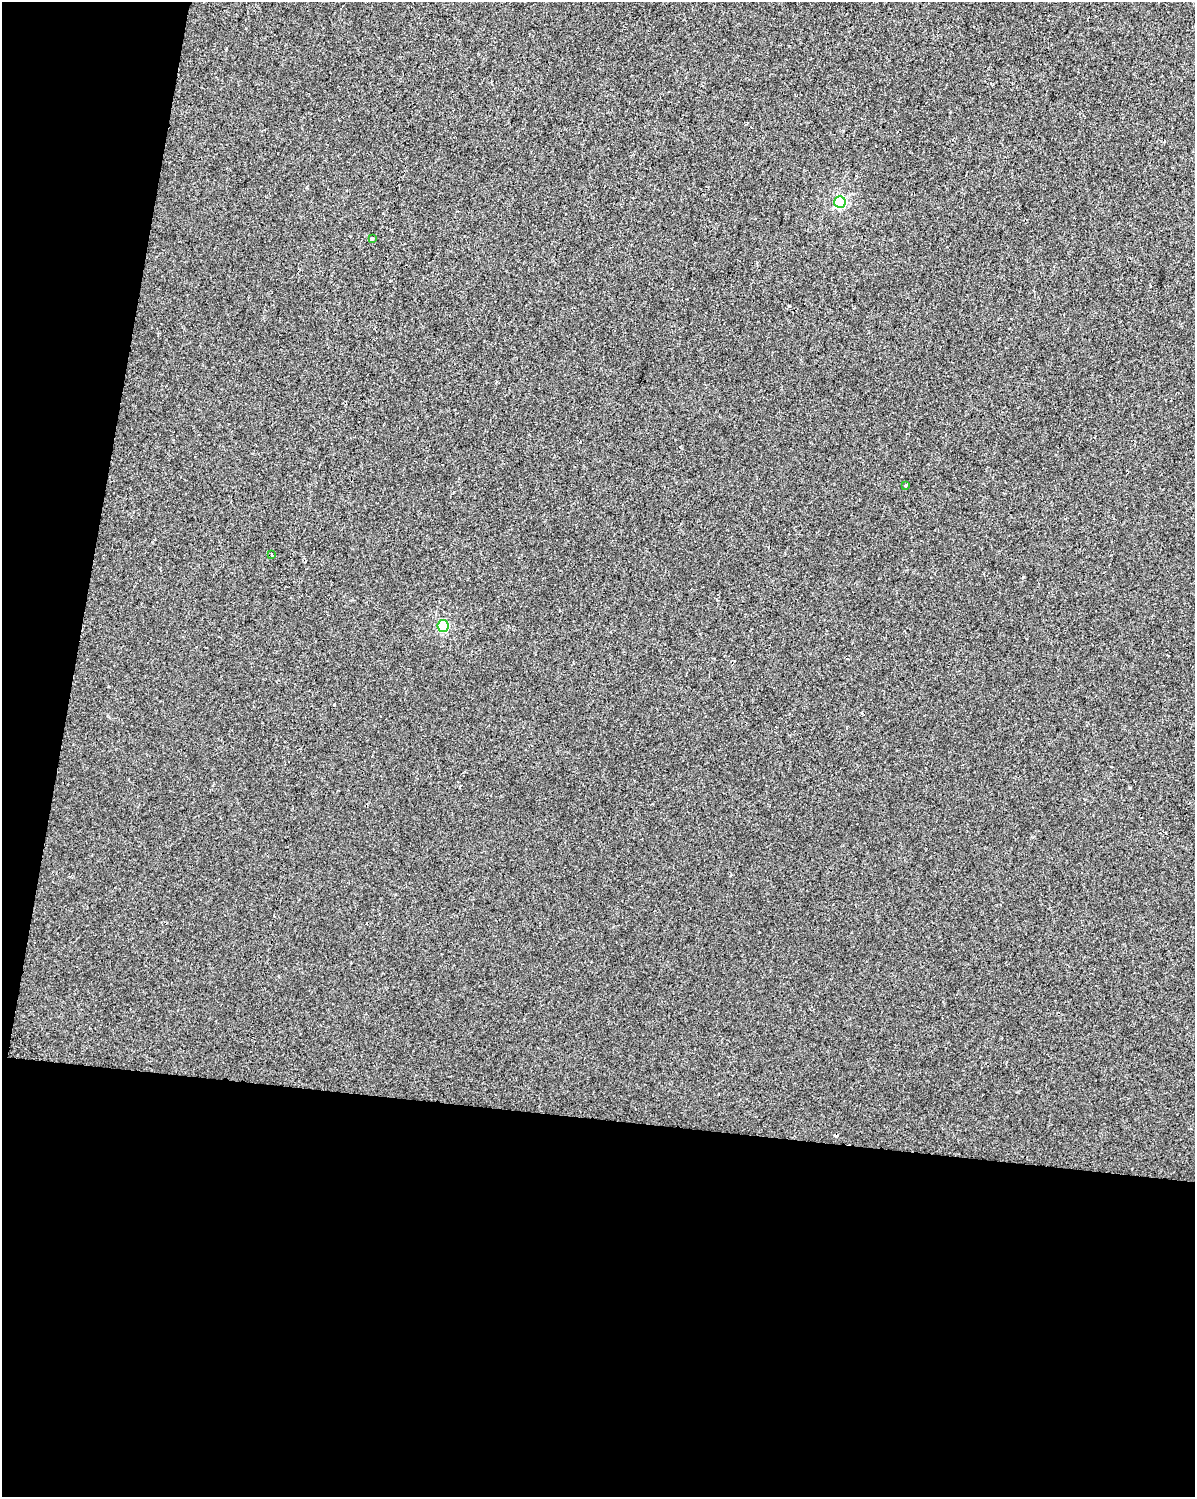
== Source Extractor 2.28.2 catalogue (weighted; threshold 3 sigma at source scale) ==
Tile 9 of 4 x 3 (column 1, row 3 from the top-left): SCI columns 1-1193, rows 226-1720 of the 4778 x 4994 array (HDU 1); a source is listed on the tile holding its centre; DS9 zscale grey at full resolution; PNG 1197 x 1499 px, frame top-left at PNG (2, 2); each listed source drawn as its Kron ellipse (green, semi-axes under 4 px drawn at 4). Shown black and unused: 31% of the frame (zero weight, under 2 of 3 exposures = <1% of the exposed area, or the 3 px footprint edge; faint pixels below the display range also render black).
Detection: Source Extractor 2.28.2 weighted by HDU 2 'WHT'; one run over the whole footprint, this tile lists its part. Background -1.15e-04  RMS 0.0042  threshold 0.0191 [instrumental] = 3 sigma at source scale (4.5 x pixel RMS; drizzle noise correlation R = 1.50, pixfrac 1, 0.0396/0.0396 arcsec/px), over >= 5 px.
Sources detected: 6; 1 cosmic-ray / hot-pixel residue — neither listed nor drawn; the other 5 listed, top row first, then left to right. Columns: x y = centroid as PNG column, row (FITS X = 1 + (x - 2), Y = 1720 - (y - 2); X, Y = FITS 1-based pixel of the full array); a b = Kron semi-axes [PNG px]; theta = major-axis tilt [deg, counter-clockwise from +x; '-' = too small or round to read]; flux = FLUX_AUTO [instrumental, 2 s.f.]
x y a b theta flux
840 202 6 5 - 44
372 239 3 3 - 2
906 485 3 3 - 0.84
271 554 3 2 - 0.84
443 626 6 5 - 33